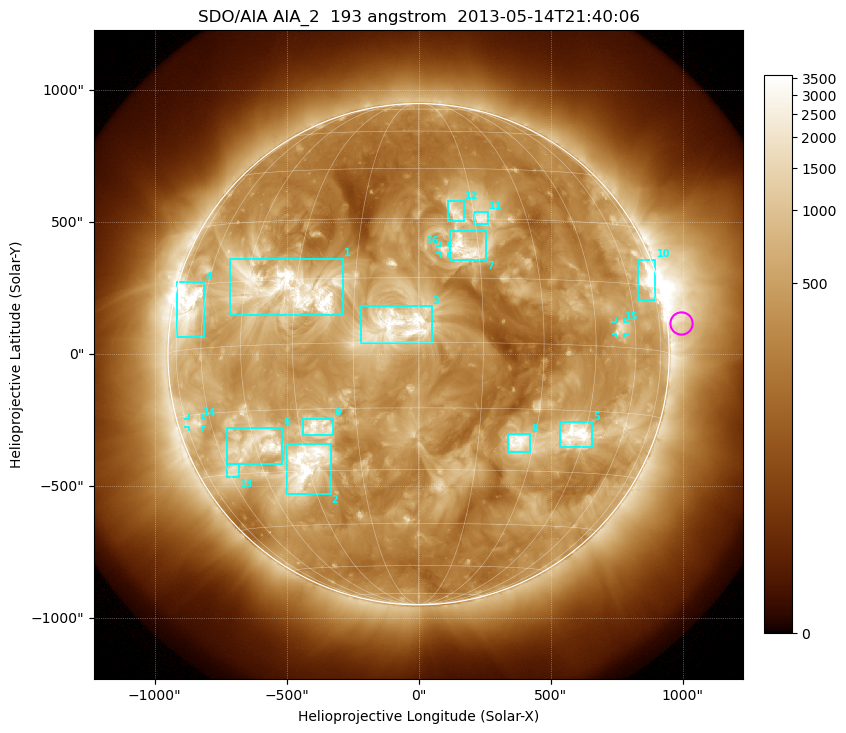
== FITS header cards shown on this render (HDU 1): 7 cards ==
TELESCOP= 'SDO/AIA'
INSTRUME= 'AIA_2'
WAVELNTH=                  193
WAVEUNIT= 'angstrom'
DATE-OBS= '2013-05-14T21:40:06.84'
CTYPE1  = 'HPLN-TAN'
CTYPE2  = 'HPLT-TAN'

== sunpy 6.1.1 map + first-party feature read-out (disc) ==
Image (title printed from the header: SDO/AIA AIA_2  193 angstrom  2013-05-14T21:40:06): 1024 x 1024 px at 2.4 arcsec/px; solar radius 949 arcsec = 396 px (full disc in frame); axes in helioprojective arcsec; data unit not stated in the header (colour bar unlabelled)
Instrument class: DISC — disc imager (sunpy class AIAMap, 193 A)
Bright regions (active regions / flare kernels): reference = the median radial profile (limb darkening/brightening removed); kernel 9 px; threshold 5 sigma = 1048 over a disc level ~384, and >= 1.15x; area >= 12 px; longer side >= 9 px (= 22 arcsec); searched inside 0.97 R_sun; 16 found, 16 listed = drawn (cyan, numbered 1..; 3 of them under ~33 arcsec drawn as corner ticks so the feature stays visible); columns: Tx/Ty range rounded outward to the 5 arcsec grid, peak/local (2 s.f.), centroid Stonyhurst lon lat
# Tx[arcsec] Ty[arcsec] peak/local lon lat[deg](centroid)
1 -715..-285 145..365 10 -32 +13
2 -500..-330 -530..-340 11 -30 -28
3 -220..50 40..185 6.6 -5 +4
4 -915..-810 65..275 17 -68 +10
5 535..660 -355..-255 11 +42 -21
6 -730..-515 -415..-275 8.8 -44 -23
7 115..260 355..465 7.5 +12 +22
8 335..425 -370..-300 7.8 +26 -23
9 -440..-325 -310..-245 6.5 -25 -19
10 830..900 205..360 11 +71 +16
11 210..265 495..540 6.1 +17 +30
12 110..175 505..580 4.9 +10 +32
13 -725..-680 -465..-415 5.5 -57 -29
14 -870..-820 -275..-245 5.6 -68 -17
15 745..780 75..120 5.1 +54 +4
16 85..110 380..410 5.2 +6 +22
Off-limb structures (1.02-1.3 R_sun): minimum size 162 px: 2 found; the strongest spans PA ~220..305 deg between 1.02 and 1.3 R_sun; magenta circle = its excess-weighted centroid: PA ~275 deg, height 1.06 R_sun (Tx ~995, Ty ~120 arcsec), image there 2.6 x the reference